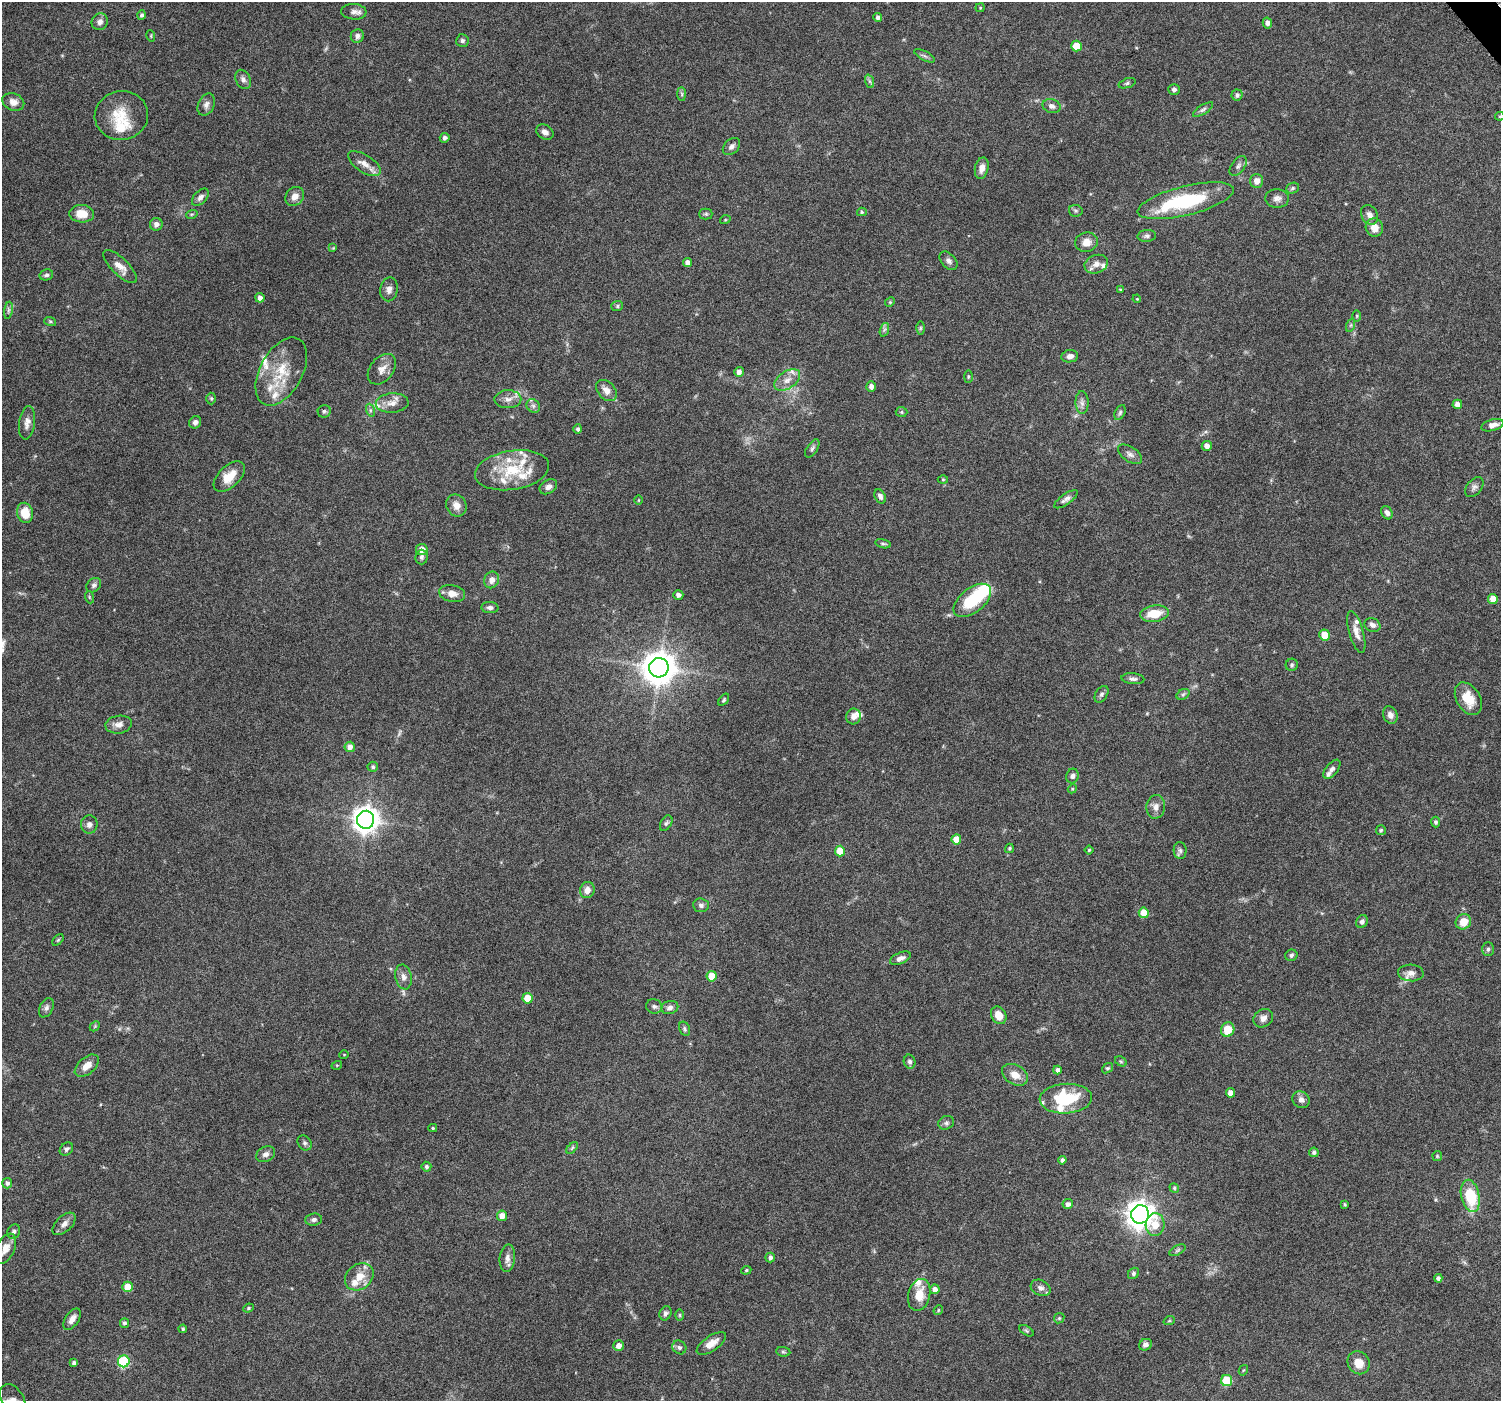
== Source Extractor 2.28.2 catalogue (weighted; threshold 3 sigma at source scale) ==
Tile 10 of 4 x 4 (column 2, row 3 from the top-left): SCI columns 1513-3011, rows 1618-3016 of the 6018 x 5967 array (HDU 1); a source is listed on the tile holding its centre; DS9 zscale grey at full resolution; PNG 1503 x 1403 px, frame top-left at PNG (2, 2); each listed source drawn as its Kron ellipse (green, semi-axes under 4 px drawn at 4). Shown black and unused: <1% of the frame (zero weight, under 6 of 12 exposures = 1% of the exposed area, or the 3 px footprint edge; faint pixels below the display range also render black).
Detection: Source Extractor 2.28.2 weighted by HDU 2 'WHT'; one run over the whole footprint, this tile lists its part. Background 0.0622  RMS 0.0027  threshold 0.011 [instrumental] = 3 sigma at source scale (4.09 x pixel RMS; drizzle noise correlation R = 1.36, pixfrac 0.8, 0.0396/0.0396 arcsec/px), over >= 5 px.
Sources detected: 251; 2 too faint to see at this stretch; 2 inside a brighter object's white glare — neither listed nor drawn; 20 inside a brighter listed object's ellipse — not listed separately; the other 227 listed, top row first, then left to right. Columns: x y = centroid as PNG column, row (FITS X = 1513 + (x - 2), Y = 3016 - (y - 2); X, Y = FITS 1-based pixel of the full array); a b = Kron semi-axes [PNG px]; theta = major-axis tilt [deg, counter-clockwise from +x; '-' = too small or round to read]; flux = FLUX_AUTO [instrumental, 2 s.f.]
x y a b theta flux
980 8 4 4 - 0.26
354 12 13 8 -4 1.2
142 15 5 4 - 0.57
878 17 4 4 - 0.85
100 22 9 8 - 1
1267 23 5 4 - 0.82
151 36 6 3 -73 0.23
357 36 7 6 - 0.91
462 41 6 6 - 0.59
1076 46 5 5 - 4.6
924 56 11 4 -27 0.63
243 79 10 7 -61 0.97
869 81 7 4 -70 0.53
1127 83 9 4 19 0.48
1174 89 6 5 - 0.61
682 94 7 4 -89 0.42
1237 95 5 5 - 0.76
13 102 11 8 -22 1.7
206 105 11 8 63 1.1
1052 106 9 7 -15 1
1203 110 11 4 32 0.65
121 115 27 24 11 7.2
1500 116 5 4 - 0.28
545 132 9 7 -33 1.2
445 138 5 4 - 0.85
731 146 10 7 45 0.91
364 164 18 8 -33 2.3
1238 166 11 6 54 0.88
982 168 11 6 77 1.7
1257 181 7 6 - 1.6
1292 188 7 5 22 0.46
295 196 10 8 46 1.8
200 197 10 6 48 1.1
1277 198 12 9 -3 1.3
1186 201 49 14 14 20
1076 211 7 6 - 0.46
862 212 5 4 - 0.34
82 214 12 8 -4 3.4
192 214 6 3 18 0.29
706 214 6 5 - 0.43
1369 215 10 8 -60 1.2
725 220 5 3 - 0.22
156 224 6 6 - 1.2
1374 228 9 8 - 2.3
1147 236 9 6 6 0.73
1086 242 11 9 16 1.9
333 248 4 4 - 0.2
948 261 11 7 -48 0.94
687 263 4 4 - 1.2
1096 264 12 9 20 1.5
120 267 22 8 -45 2.3
46 275 7 5 14 0.64
389 289 12 8 79 1.4
1120 290 4 2 - 0.2
260 298 4 4 - 1.3
1137 299 4 3 - 0.21
890 302 5 4 - 0.27
617 306 6 5 - 0.42
8 310 9 4 81 0.55
1357 316 5 3 - 0.26
50 321 6 4 -18 0.28
1351 325 6 4 71 0.4
921 328 6 4 89 0.38
884 330 7 4 71 0.52
1070 356 8 6 9 1.2
382 369 17 11 51 2.1
281 371 37 21 61 9.3
739 372 5 5 - 1.1
968 376 6 3 89 0.27
787 380 14 8 35 2.1
871 387 5 4 - 1.1
606 390 12 8 -48 2
211 398 6 5 - 0.36
508 399 13 9 1 1.7
392 403 16 9 3 2.2
1082 403 11 6 -90 1.1
1457 404 5 4 - 1.3
533 406 7 6 - 0.73
370 410 7 4 -72 0.48
324 411 6 6 - 0.5
902 412 6 5 - 0.38
1120 412 8 5 64 0.48
195 422 6 5 - 0.88
27 423 17 8 82 1.6
1492 425 11 5 16 1.6
578 429 5 4 - 0.59
1207 446 5 5 - 1.4
812 448 10 5 57 0.64
1130 454 14 7 -33 1.1
512 470 37 19 9 10
229 476 19 10 44 4
943 479 5 3 - 0.23
548 487 9 6 33 1
1474 487 11 7 49 0.92
880 496 7 5 -63 0.78
1066 499 14 5 35 0.95
638 500 5 3 - 0.2
456 505 11 10 - 1.9
25 513 10 8 -79 4.5
1387 513 7 5 -61 1.1
883 544 8 4 -13 0.47
422 549 6 5 - 1.8
421 557 7 6 - 0.61
492 580 8 7 - 1.5
94 585 8 6 42 0.69
452 593 13 8 -10 1.9
678 595 5 4 - 0.96
89 597 6 4 -71 0.27
1493 599 5 5 - 2.8
972 600 22 12 39 12
490 608 8 5 -3 0.87
1155 614 14 8 7 4.8
1372 625 8 6 -25 0.99
1356 632 22 7 -74 2
1324 635 5 5 - 3.6
1292 665 6 6 - 0.49
659 668 10 9 - 470
1133 679 11 5 -6 0.78
1101 694 9 6 58 0.65
1183 694 7 5 31 0.48
1468 699 18 12 -58 5
724 700 7 4 53 0.41
1390 715 9 7 -64 1.3
853 716 8 7 - 1.4
119 725 13 9 9 1.5
350 747 5 5 - 1.3
373 767 5 5 - 0.49
1332 769 11 6 51 0.92
1072 776 7 6 - 0.76
1072 789 5 3 - 0.23
1156 807 12 9 85 1.5
366 820 9 8 - 250
1436 822 5 4 - 0.52
666 823 8 5 59 0.56
89 824 9 8 - 1.1
1381 830 5 5 - 0.33
956 839 5 5 - 3.1
1009 848 5 4 - 0.35
1089 850 4 4 - 0.29
840 851 5 5 - 4.5
1180 851 8 6 -88 0.65
587 890 8 7 - 1.7
701 905 8 6 -4 0.73
1144 913 5 5 - 3.7
1362 922 7 5 54 0.69
1463 922 8 7 - 3.3
58 940 7 4 45 0.34
1488 949 7 5 89 0.51
1291 955 6 5 - 0.62
900 958 11 5 23 1.1
1411 973 13 8 -3 1.6
712 976 5 5 - 3.3
403 977 12 8 -79 1.4
527 998 5 5 - 3.9
654 1006 8 7 - 0.68
670 1007 8 6 13 0.96
46 1008 10 6 63 0.83
999 1015 9 7 -60 3
1263 1018 10 8 37 1.3
95 1026 6 4 46 0.29
685 1029 7 5 -66 0.48
1228 1030 7 6 - 4.6
344 1055 4 3 - 0.18
910 1061 7 6 - 0.69
1121 1061 6 4 -29 0.37
337 1065 5 3 - 0.22
87 1066 14 8 41 2.4
1107 1068 6 4 38 0.36
1057 1070 4 4 - 0.72
1015 1075 14 9 -30 2.5
1230 1093 4 4 - 1.6
1066 1099 26 15 3 13
1301 1100 9 8 - 1.2
946 1123 8 6 24 0.65
433 1128 4 4 - 0.31
305 1143 8 6 -51 0.61
572 1148 7 4 46 0.38
66 1149 7 5 41 0.63
1314 1152 5 5 - 0.65
266 1154 10 7 27 0.98
1437 1156 5 4 - 0.27
1062 1160 4 4 - 0.66
426 1167 5 5 - 0.64
7 1183 5 5 - 0.77
1174 1188 5 4 - 0.34
1470 1196 16 9 -77 10
1068 1204 5 5 - 1.1
1345 1204 3 3 - 0.32
1140 1214 9 9 - 260
502 1216 5 5 - 2.1
314 1220 8 6 6 0.72
64 1224 14 7 43 1.4
1155 1225 11 9 86 4.6
14 1232 7 6 - 0.68
5 1249 16 9 66 2.5
1178 1250 9 4 27 0.48
770 1257 5 4 - 0.8
507 1258 14 8 84 1.4
746 1270 5 4 - 0.34
1133 1273 6 5 - 0.5
359 1277 15 12 43 3.6
1438 1278 4 4 - 0.72
128 1287 5 5 - 4
1041 1288 10 7 -26 1
935 1289 5 4 - 1.3
919 1295 16 11 76 4
248 1308 5 4 - 0.34
938 1310 5 4 - 0.28
665 1313 7 6 - 0.81
680 1315 6 4 -90 0.29
1059 1318 5 4 - 0.36
72 1319 12 6 56 1.6
1169 1321 6 3 18 0.29
124 1323 5 4 - 0.59
183 1329 4 4 - 0.39
1027 1331 8 4 -32 0.39
711 1343 17 7 34 2.4
619 1345 5 5 - 1.5
1145 1345 6 5 - 0.83
679 1347 7 6 - 0.63
783 1352 7 5 -8 0.4
124 1361 6 6 - 18
74 1363 4 4 - 0.67
1359 1363 12 10 -51 3.2
1243 1370 5 4 - 0.27
1227 1380 5 5 - 9.4
13 1400 17 11 -60 2.2
Isophote crosses this tile's border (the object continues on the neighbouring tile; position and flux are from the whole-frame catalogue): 3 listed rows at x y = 1500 116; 5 1249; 13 1400